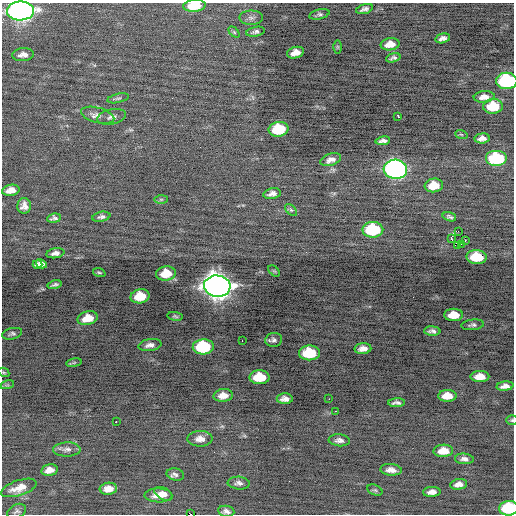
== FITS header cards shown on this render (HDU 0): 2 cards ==
NAXIS1  =                  512 / Axis length
NAXIS2  =                  512 / Axis length

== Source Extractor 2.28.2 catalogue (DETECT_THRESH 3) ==
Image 512 x 512 px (HDU 0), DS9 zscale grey, 1 PNG px = 1 image px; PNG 516 x 516 px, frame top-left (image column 1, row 512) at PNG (2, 3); each listed source drawn as its Kron ellipse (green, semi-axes under 4 px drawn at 4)
Background -0.277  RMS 0.79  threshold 2.37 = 3 sigma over >= 5 px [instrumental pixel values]
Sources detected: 98; all 98 listed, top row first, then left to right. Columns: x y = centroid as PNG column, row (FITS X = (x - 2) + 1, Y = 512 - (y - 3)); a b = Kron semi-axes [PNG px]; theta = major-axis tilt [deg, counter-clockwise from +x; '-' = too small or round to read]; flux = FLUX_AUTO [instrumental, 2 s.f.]
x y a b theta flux
194 6 11 6 5 1500
364 9 9 4 16 150
20 11 13 9 1 31000
319 14 10 5 14 130
251 18 12 7 1 220
234 32 6 4 -45 75
256 32 9 4 11 160
443 38 7 4 14 240
390 44 9 6 9 580
337 47 6 4 -90 69
295 53 9 5 16 470
23 55 11 6 4 310
393 58 7 4 16 150
507 81 10 8 1 6100
484 97 10 6 6 370
118 98 11 4 13 110
493 106 10 7 3 1600
98 115 17 7 -15 350
398 116 4 3 - 520
112 117 15 7 11 260
279 129 10 7 9 2700
461 134 6 4 -20 68
482 138 7 5 5 270
383 141 7 4 8 200
496 158 11 8 0 3900
331 160 11 6 18 320
395 169 12 9 -4 19000
434 185 9 7 5 950
11 190 9 5 9 400
272 194 9 5 12 230
161 199 7 4 0 85
24 206 8 7 - 290
291 210 7 4 -44 95
101 217 9 5 12 150
449 217 7 4 -17 120
54 218 7 4 8 150
373 230 10 8 1 3900
458 231 2 2 - 300
451 238 4 3 - 1400
465 240 3 2 - 260
461 244 2 2 - 27
458 245 4 2 - 160
55 253 9 5 10 230
477 257 10 7 -2 1600
41 264 6 4 -31 230
37 265 5 4 - 180
274 271 7 4 -44 72
99 273 6 4 -19 80
166 273 10 7 9 1100
55 285 7 3 12 130
217 286 13 10 -4 65000
140 296 9 7 12 1400
454 315 9 6 1 780
175 316 8 4 -6 96
88 318 10 7 14 1000
473 325 11 5 5 150
432 331 8 4 -4 190
12 334 10 5 13 140
274 340 8 7 - 180
242 341 2 2 - 150
150 345 12 6 9 280
203 347 10 7 3 4000
363 349 8 5 3 340
309 353 10 7 -1 2400
74 363 8 4 9 74
4 372 6 4 -29 65
260 377 10 7 0 1600
480 377 9 5 0 650
7 385 7 4 17 83
505 386 8 4 6 280
223 395 9 6 6 470
447 396 9 6 0 740
285 399 8 5 0 280
329 399 2 2 - 220
397 403 8 3 3 170
335 411 3 2 - 86
512 420 6 5 - 80
116 422 2 2 - 690
200 439 12 7 1 390
339 440 10 6 -5 240
67 449 14 7 1 270
443 451 10 6 2 820
464 459 9 5 -4 210
49 470 8 5 12 380
391 470 11 5 -4 340
175 474 9 6 -13 180
239 483 11 6 -5 200
459 484 8 5 10 310
19 488 18 7 18 660
108 489 8 6 4 480
375 490 8 5 -24 110
432 492 9 5 3 320
163 494 10 6 -29 280
158 495 14 7 -1 510
509 508 9 7 6 3500
17 511 10 6 27 140
226 511 8 5 -8 190
191 514 2 2 - 780
At the frame edge (FLAGS 8, measured only in part): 6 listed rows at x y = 194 6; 20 11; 507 81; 512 420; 509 508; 191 514